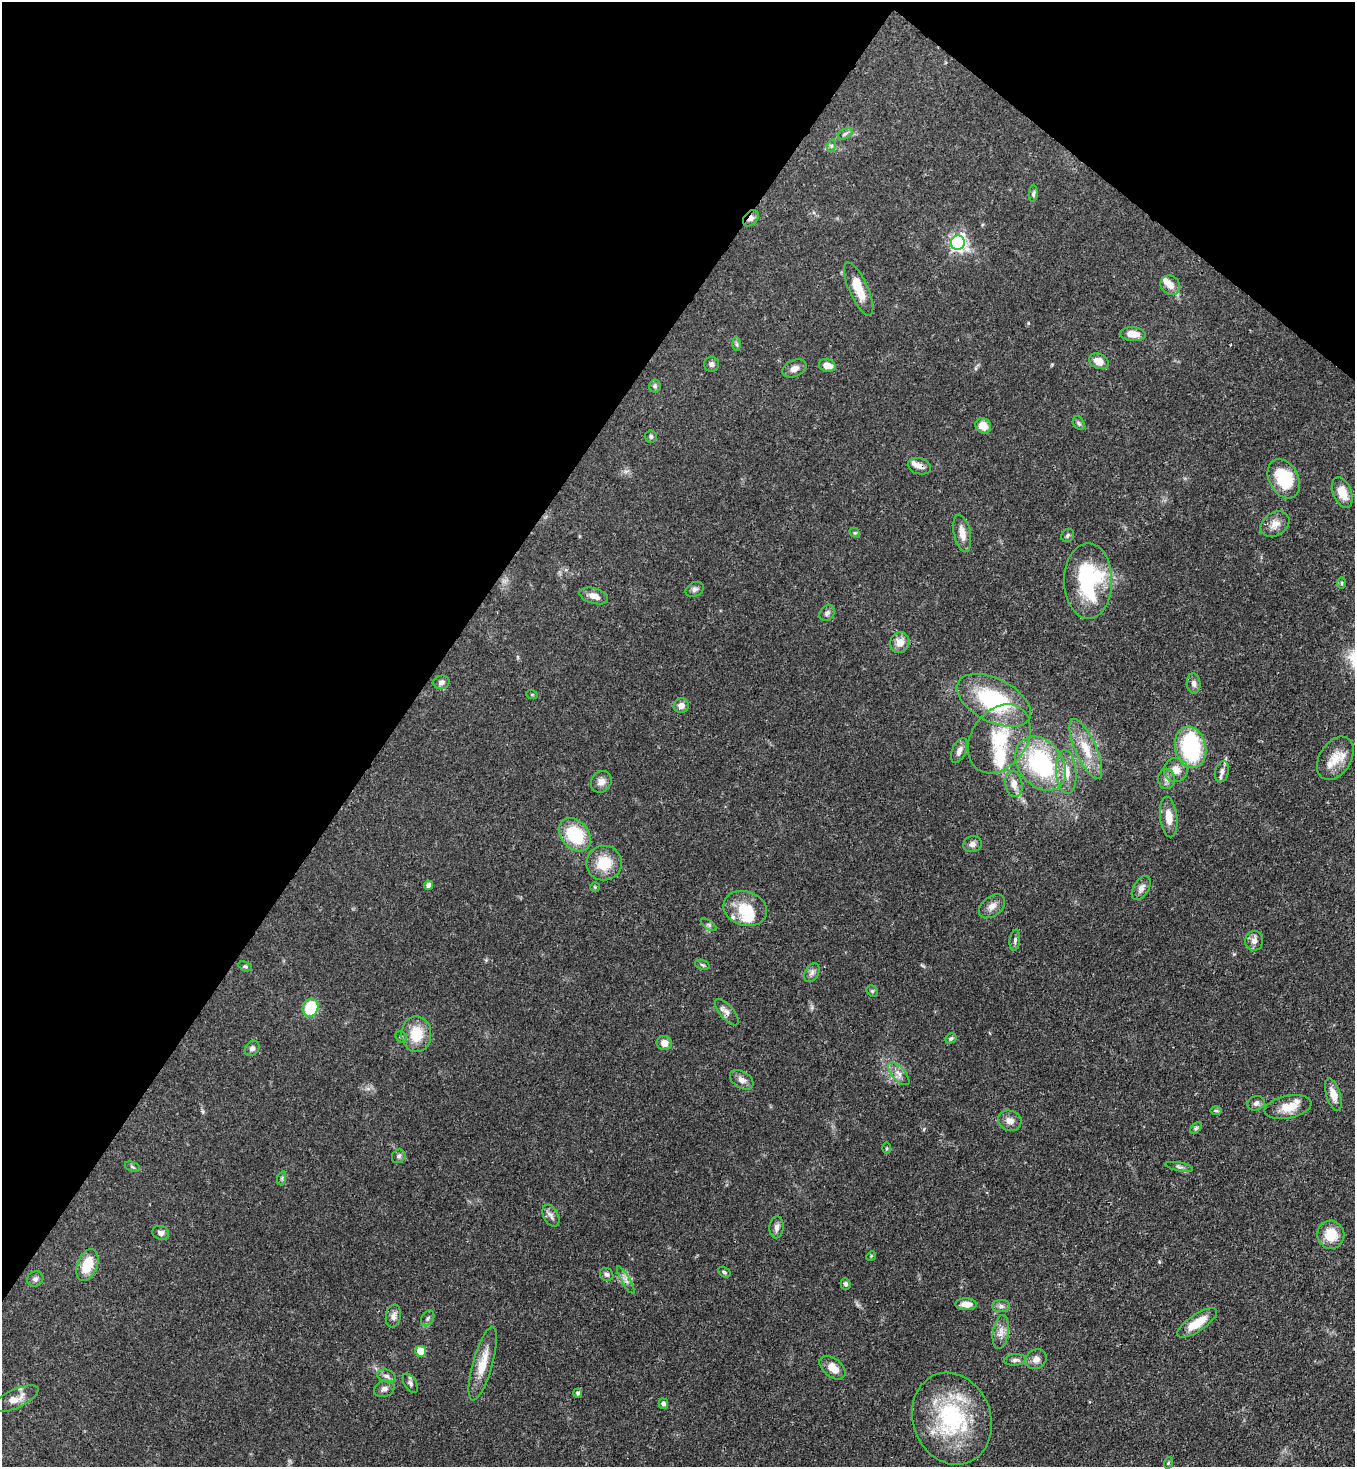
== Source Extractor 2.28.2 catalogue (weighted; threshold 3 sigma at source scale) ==
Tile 2 of 4 x 4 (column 2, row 1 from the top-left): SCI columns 1717-3069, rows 4456-5920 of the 6000 x 5978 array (HDU 1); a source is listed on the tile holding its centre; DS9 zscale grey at full resolution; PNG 1357 x 1469 px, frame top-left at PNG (2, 2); each listed source drawn as its Kron ellipse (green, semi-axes under 4 px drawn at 4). Shown black and unused: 34% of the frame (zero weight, under 3 of 4 exposures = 7% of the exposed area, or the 3 px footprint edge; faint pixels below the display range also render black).
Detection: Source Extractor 2.28.2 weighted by HDU 2 'WHT'; one run over the whole footprint, this tile lists its part. Background 0.0664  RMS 0.0036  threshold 0.0162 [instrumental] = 3 sigma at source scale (4.5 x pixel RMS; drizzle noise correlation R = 1.50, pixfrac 1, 0.05/0.05 arcsec/px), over >= 5 px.
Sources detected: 121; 1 inside a brighter object's white glare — neither listed nor drawn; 7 inside a brighter listed object's ellipse — not listed separately; the other 113 listed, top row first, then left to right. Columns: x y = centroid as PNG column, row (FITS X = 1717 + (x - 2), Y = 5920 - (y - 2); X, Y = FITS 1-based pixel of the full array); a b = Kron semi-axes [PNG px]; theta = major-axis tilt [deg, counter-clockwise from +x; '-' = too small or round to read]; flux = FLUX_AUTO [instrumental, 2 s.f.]
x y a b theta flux
845 134 8 5 29 0.79
831 146 6 4 72 0.66
1033 194 8 4 83 0.72
751 218 9 6 49 1.7
958 243 7 7 - 91
1170 285 10 9 - 2.6
859 289 29 9 -66 8.6
1133 334 13 7 -5 3.8
737 344 7 4 -89 0.63
1099 361 10 7 -25 3.8
711 364 7 7 - 1.2
827 366 8 6 -15 4
794 368 12 8 22 2.1
655 386 6 6 - 0.71
1079 423 7 5 -59 0.69
983 426 8 7 - 4.3
651 436 6 5 - 0.7
919 466 12 8 -15 2.1
1284 479 21 14 -62 15
1342 492 16 9 -68 4.9
1275 524 15 11 32 3.2
855 533 6 4 -42 0.54
962 533 19 8 -78 3.9
1068 535 7 6 - 0.73
1088 581 38 24 90 38
1342 583 6 4 90 0.51
695 589 9 7 28 1.2
594 596 15 7 -16 3.1
827 613 8 7 - 1.2
900 642 10 9 - 3.8
441 682 8 6 12 1.5
1194 683 10 6 -84 1.5
532 695 6 3 -19 0.36
994 700 40 21 -27 34
681 706 7 7 - 1.9
999 739 37 28 55 20
1190 747 21 15 -76 31
1086 749 32 10 -66 8.4
959 751 13 7 66 1.8
1335 758 23 15 58 6.8
1041 764 30 22 -52 41
1176 770 12 12 - 4.1
1066 772 22 10 -85 5.2
1222 772 11 7 75 1.7
1167 779 10 8 -89 1.7
601 782 11 9 55 2.4
1014 784 13 8 -80 3.1
1169 817 20 8 -83 4.4
575 835 19 13 -50 18
972 844 9 8 - 1.5
604 863 18 17 - 9.3
428 885 4 4 - 1.9
595 887 5 5 - 0.42
1141 888 13 7 58 1.9
992 906 15 9 39 2.6
745 908 22 17 -17 11
709 925 9 4 -36 0.69
1015 940 10 5 83 1
1254 941 10 9 - 2
702 965 8 4 -20 0.61
245 966 7 4 -21 0.56
812 972 10 6 59 1.3
872 991 6 5 - 0.57
311 1008 9 7 70 16
727 1012 16 7 -49 2
416 1034 18 15 -90 9.3
401 1037 6 5 - 0.55
951 1038 6 4 27 0.63
664 1043 7 7 - 3
252 1048 8 6 50 1.1
899 1074 14 6 -48 2.3
742 1080 13 8 -32 2.2
1333 1095 17 7 -72 3.3
1256 1103 9 7 17 1.2
1288 1107 24 11 12 5.6
1216 1110 6 4 -1 0.52
1010 1121 12 10 -23 2.5
1196 1128 7 4 45 0.61
886 1148 5 3 - 0.4
399 1156 7 6 - 0.79
132 1167 8 5 -20 0.64
1179 1167 14 3 -11 0.86
282 1178 7 4 72 0.65
551 1216 12 7 -62 1.5
777 1227 11 7 87 1.6
161 1233 8 7 - 1.3
1331 1235 14 13 - 7.5
871 1256 5 4 - 0.37
87 1265 16 10 69 9
724 1272 7 4 -32 0.59
607 1274 7 6 - 0.92
35 1279 8 7 - 1.1
626 1280 16 4 -59 1.4
845 1284 6 5 - 0.84
966 1304 10 6 -1 3.1
1001 1306 9 6 0 1.2
393 1316 11 7 80 1.7
428 1318 8 6 59 0.96
1197 1323 23 8 34 8
1001 1332 17 7 81 2.8
421 1351 5 5 - 10
1036 1359 11 9 35 2.2
1015 1360 11 5 5 1.2
483 1364 38 10 74 7.5
832 1368 15 9 -39 4.4
386 1376 9 6 -12 1.3
410 1383 11 6 -58 1.1
384 1389 10 8 24 1.6
578 1393 4 4 - 0.77
15 1399 25 9 24 4
663 1404 5 4 - 1.1
952 1419 47 39 -70 40
1168 1463 6 3 71 0.38
Overlapping masked pixels (flux is a lower limit): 2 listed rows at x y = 751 218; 919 466